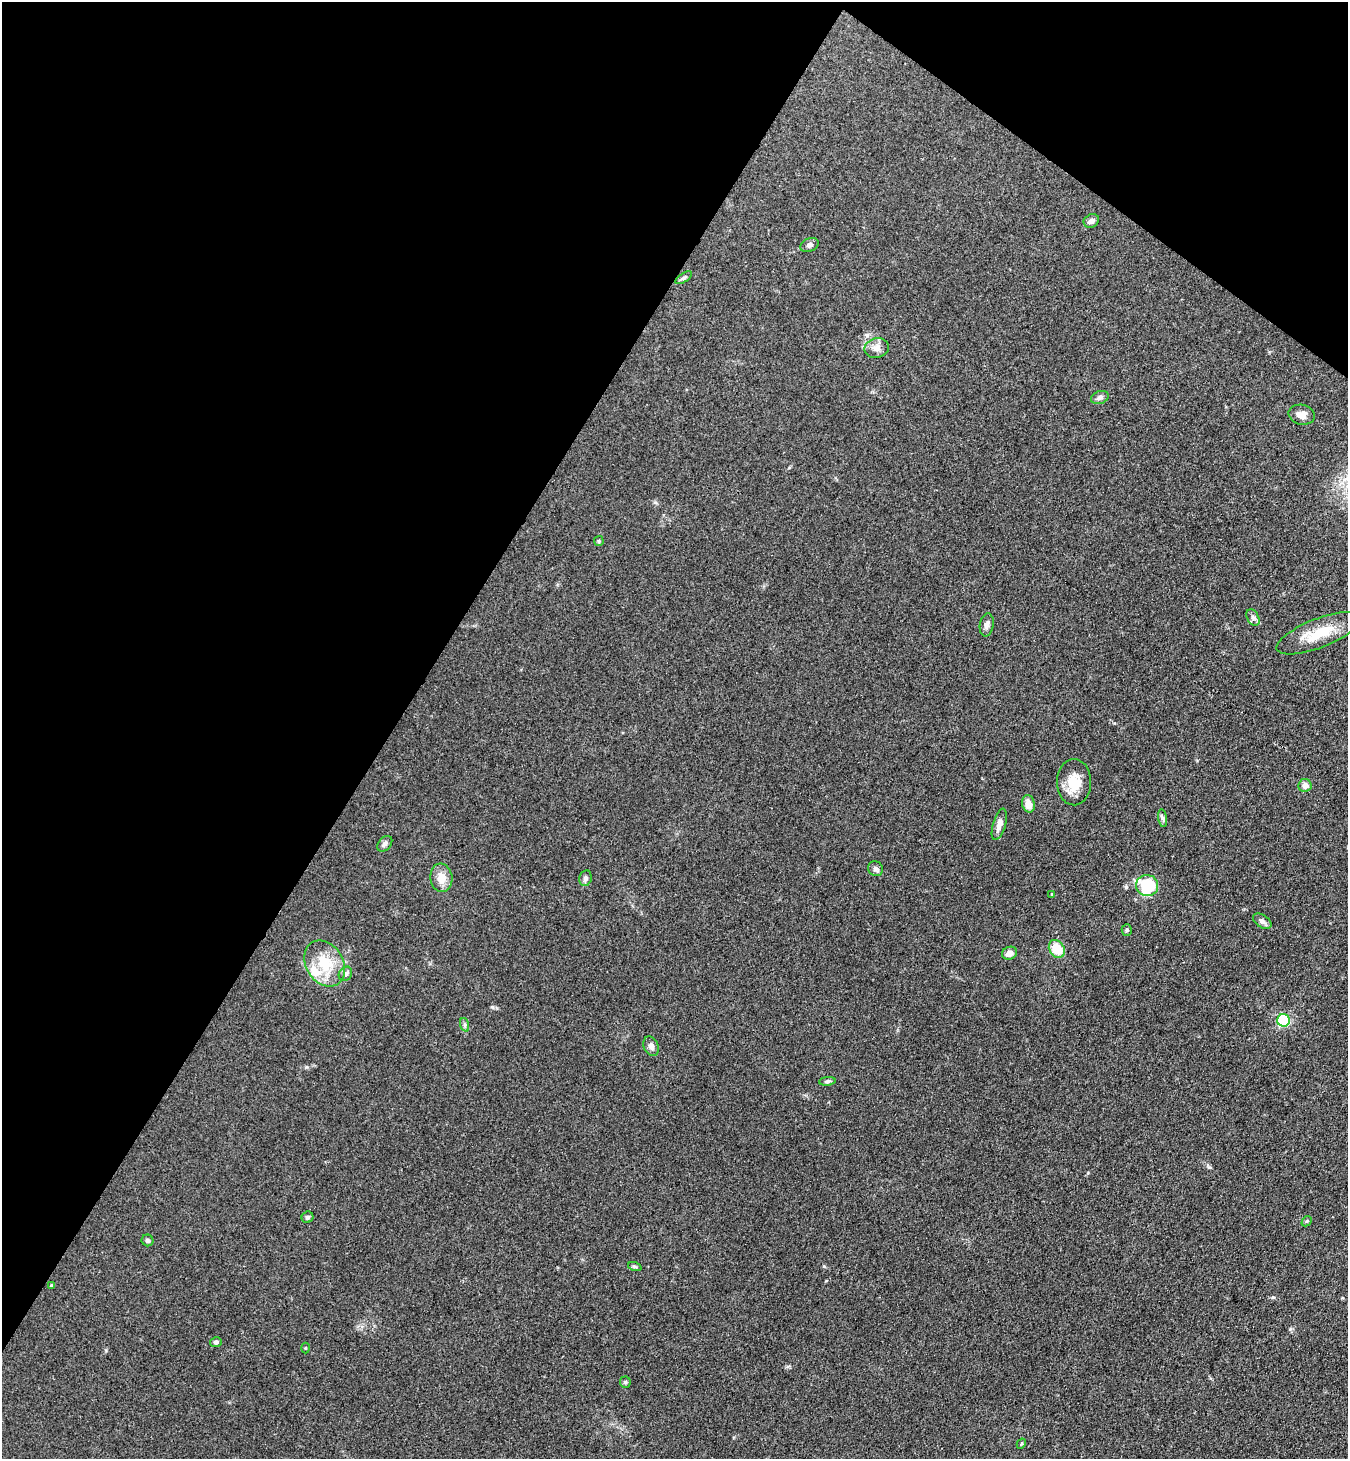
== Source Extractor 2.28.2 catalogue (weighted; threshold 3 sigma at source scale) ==
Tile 2 of 4 x 4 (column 2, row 1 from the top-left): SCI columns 1547-2892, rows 4407-5863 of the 5924 x 5902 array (HDU 1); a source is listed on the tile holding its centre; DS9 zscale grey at full resolution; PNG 1350 x 1461 px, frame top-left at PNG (2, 2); each listed source drawn as its Kron ellipse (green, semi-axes under 4 px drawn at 4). Shown black and unused: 34% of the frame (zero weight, under 3 of 4 exposures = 5% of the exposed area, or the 3 px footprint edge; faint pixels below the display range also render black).
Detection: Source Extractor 2.28.2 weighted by HDU 2 'WHT'; one run over the whole footprint, this tile lists its part. Background 0.18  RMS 0.0084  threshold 0.038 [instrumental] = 3 sigma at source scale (4.5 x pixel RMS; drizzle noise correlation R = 1.50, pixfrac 1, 0.05/0.05 arcsec/px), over >= 5 px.
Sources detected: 41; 1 inside a brighter listed object's ellipse — not listed separately; the other 40 listed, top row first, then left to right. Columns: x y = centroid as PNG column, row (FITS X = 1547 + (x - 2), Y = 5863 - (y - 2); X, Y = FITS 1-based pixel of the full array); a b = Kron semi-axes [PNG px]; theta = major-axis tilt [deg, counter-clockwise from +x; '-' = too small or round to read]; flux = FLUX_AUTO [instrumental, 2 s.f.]
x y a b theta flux
1091 221 8 6 30 4.1
809 245 9 6 21 2.7
684 278 9 4 33 1.9
877 348 12 9 14 5.6
1100 397 9 6 20 3
1302 415 13 10 -13 6.3
599 541 5 4 - 1.1
1253 617 9 5 -63 2.6
987 625 11 7 81 3.6
1319 633 45 14 21 27
1074 782 23 17 -89 17
1305 785 6 6 - 5
1028 804 9 6 -79 7.8
1163 818 9 4 -81 2
999 824 16 6 74 6.4
385 844 9 6 49 3
875 869 8 7 - 2.4
441 878 14 11 -83 9.8
585 878 8 6 78 2.6
1147 885 11 10 - 50
1052 894 4 3 - 0.64
1262 921 10 6 -35 3.2
1127 930 5 5 - 1.3
1057 949 9 7 -58 20
1009 953 8 6 25 5.5
325 964 24 18 -59 27
345 974 7 6 - 2.6
1283 1020 6 6 - 87
465 1025 7 4 -72 1.4
651 1046 10 7 -65 3.8
827 1081 8 4 6 1.7
307 1217 6 5 - 2
1307 1221 6 4 44 1.1
147 1240 6 5 - 2.1
635 1267 7 4 -19 1.2
52 1286 4 3 - 2
216 1342 6 5 - 1.7
306 1348 5 3 - 0.77
625 1382 5 5 - 1.3
1021 1444 5 3 - 0.94
Unlisted compact peaks at least as high as the median listed source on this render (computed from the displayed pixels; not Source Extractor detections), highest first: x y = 824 1266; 1209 1167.